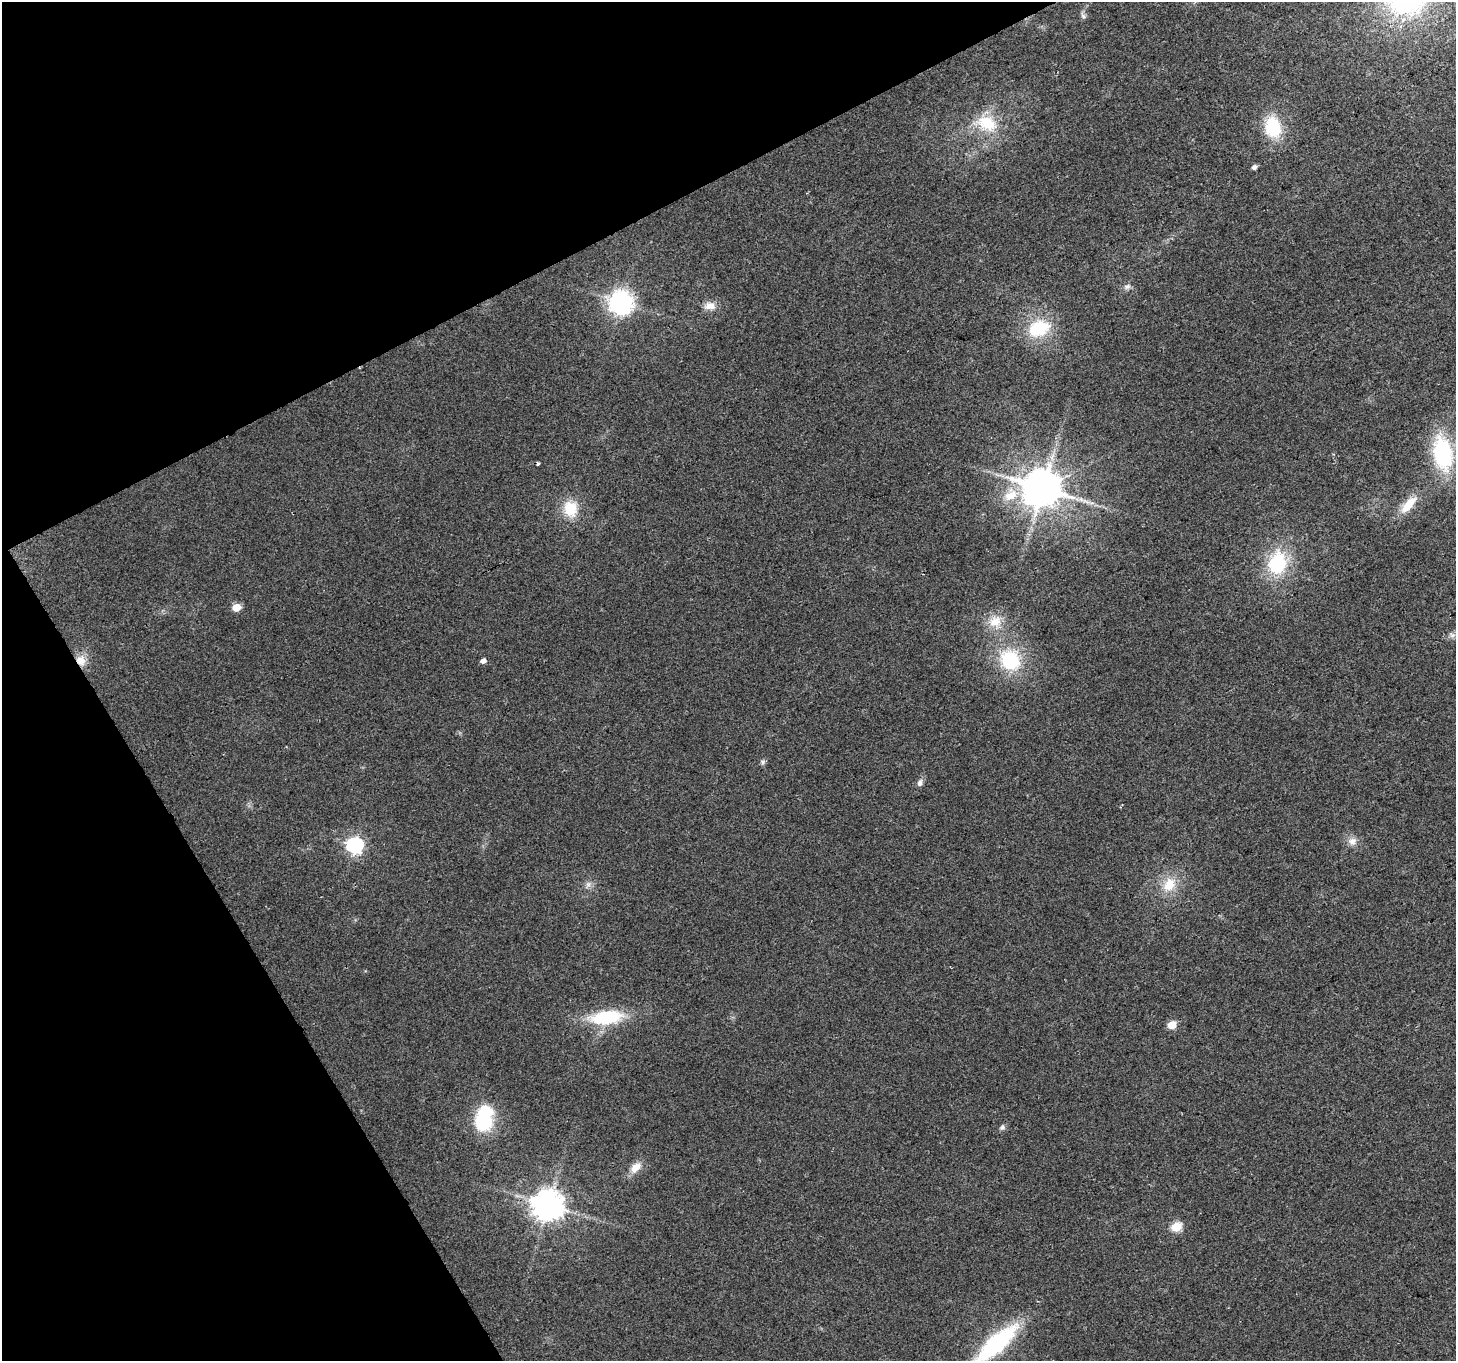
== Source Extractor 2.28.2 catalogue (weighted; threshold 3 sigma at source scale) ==
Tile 5 of 4 x 4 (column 1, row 2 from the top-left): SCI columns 1-1454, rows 2827-4185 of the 5820 x 5713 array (HDU 1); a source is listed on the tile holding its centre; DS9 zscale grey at full resolution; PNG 1458 x 1363 px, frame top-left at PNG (2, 2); no overlay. Shown black and unused: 25% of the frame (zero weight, under 2 of 3 exposures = <1% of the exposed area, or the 3 px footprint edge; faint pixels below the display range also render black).
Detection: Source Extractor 2.28.2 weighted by HDU 2 'WHT'; one run over the whole footprint, this tile lists its part. Background 0.0337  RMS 0.0077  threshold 0.0345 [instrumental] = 3 sigma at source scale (4.5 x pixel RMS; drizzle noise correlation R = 1.50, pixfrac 1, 0.0396/0.0396 arcsec/px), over >= 5 px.
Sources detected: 36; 1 cosmic-ray / hot-pixel residue — not listed; the other 35 listed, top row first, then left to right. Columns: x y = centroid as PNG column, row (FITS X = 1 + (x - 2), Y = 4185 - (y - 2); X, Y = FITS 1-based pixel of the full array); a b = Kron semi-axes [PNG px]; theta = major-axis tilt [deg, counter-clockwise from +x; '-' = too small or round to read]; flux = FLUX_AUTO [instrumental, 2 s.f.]
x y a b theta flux
1083 16 7 6 - 2.1
1401 27 5 4 - 2.1
987 123 31 19 -25 30
1273 127 24 18 -81 36
1254 167 5 5 - 2.9
1127 287 9 7 10 2.9
621 303 8 8 - 630
710 306 15 10 2 6.9
1039 328 24 17 19 40
1443 453 38 21 -80 72
1042 488 11 10 - 2700
1011 495 23 15 37 17
1408 505 29 11 49 15
570 509 18 15 -79 21
1277 563 27 20 79 47
236 607 6 5 - 17
995 622 18 18 - 15
1452 636 7 4 20 2
81 660 14 12 -74 10
1010 660 21 18 -47 51
483 661 5 5 - 3.7
763 762 7 6 - 1.8
920 783 10 7 73 3
1352 841 12 10 5 5.6
355 845 7 6 - 240
588 885 12 6 65 3.3
1169 885 21 15 58 18
606 1017 36 15 6 48
1172 1025 5 5 - 19
484 1119 32 19 81 48
1002 1127 8 7 - 2.3
635 1167 17 10 43 8.8
548 1205 9 9 - 1300
1176 1227 6 5 - 40
996 1343 47 16 42 92
Overlapping masked pixels (flux is a lower limit): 1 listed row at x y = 81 660
Isophote crosses this tile's border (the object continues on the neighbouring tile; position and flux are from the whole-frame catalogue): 1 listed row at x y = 996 1343